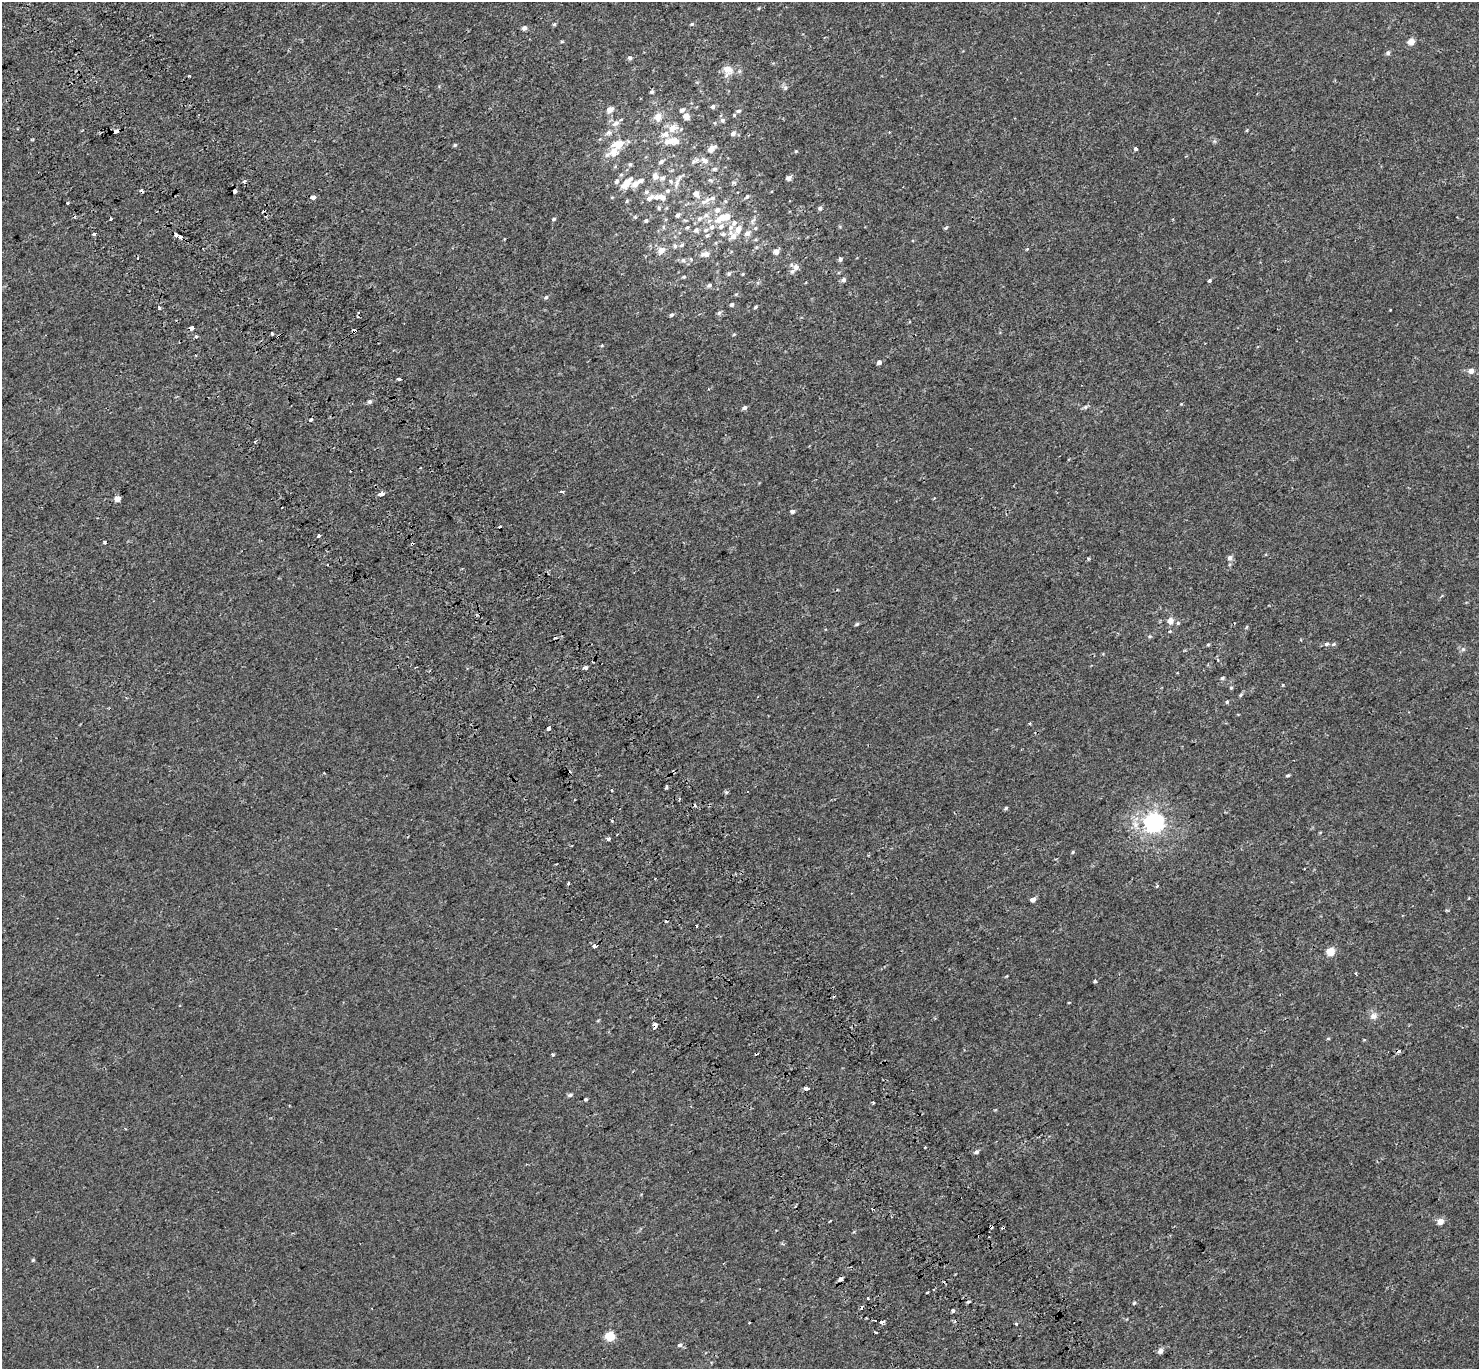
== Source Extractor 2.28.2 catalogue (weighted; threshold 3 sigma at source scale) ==
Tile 11 of 4 x 4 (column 3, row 3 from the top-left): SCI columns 3033-4509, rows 1600-2966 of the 6079 x 5979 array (HDU 1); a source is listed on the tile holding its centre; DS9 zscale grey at full resolution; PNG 1481 x 1371 px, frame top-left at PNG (2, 2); no overlay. Shown black and unused: <1% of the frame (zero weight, under 2 of 3 exposures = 5% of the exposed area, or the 3 px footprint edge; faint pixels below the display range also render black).
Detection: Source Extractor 2.28.2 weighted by HDU 2 'WHT'; one run over the whole footprint, this tile lists its part. Background 0.00379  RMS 0.0027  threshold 0.012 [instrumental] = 3 sigma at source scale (4.5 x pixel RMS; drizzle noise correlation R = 1.50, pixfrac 1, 0.0396/0.0396 arcsec/px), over >= 5 px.
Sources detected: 227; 25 cosmic-ray / hot-pixel residue — not listed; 15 inside a brighter listed object's ellipse — not listed separately; the other 187 listed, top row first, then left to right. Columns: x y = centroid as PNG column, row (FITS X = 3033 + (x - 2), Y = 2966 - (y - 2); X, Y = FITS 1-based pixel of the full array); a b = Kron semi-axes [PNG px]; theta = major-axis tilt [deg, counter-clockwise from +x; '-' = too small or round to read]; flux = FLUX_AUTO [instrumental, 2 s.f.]
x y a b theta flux
759 8 4 4 - 0.24
554 24 5 4 - 0.35
692 24 5 4 - 0.34
524 28 5 5 - 0.97
562 42 5 3 - 0.27
1411 42 5 4 - 4
1388 53 6 5 - 0.5
630 58 6 5 - 0.48
727 70 13 11 -73 3
189 76 3 3 - 0.93
785 88 6 5 - 0.47
652 92 5 5 - 0.45
713 107 5 5 - 0.63
610 110 11 8 35 1.2
682 110 7 6 - 0.69
738 111 6 4 14 0.42
734 115 4 4 - 0.3
658 116 9 8 - 2.1
686 116 6 5 - 1.9
723 120 6 6 - 0.64
616 123 11 7 30 1.4
672 128 12 9 33 2.4
1247 130 4 3 - 0.24
116 131 4 3 - 2
889 132 3 3 - 0.16
609 133 8 7 - 0.93
733 133 6 5 - 0.86
669 141 17 10 11 2.9
618 144 18 10 15 3.5
455 145 5 4 - 0.36
711 149 9 5 36 1.7
1136 149 4 3 - 0.6
796 151 5 4 - 0.25
694 161 10 5 28 0.8
705 161 11 7 -22 1.3
661 162 7 5 35 0.65
630 164 6 5 - 0.38
714 169 6 4 5 0.47
621 175 5 5 - 0.37
655 176 10 7 -88 1.4
662 178 8 6 51 0.85
789 178 5 4 - 1
710 180 6 4 -32 0.34
244 181 3 3 - 1.5
616 181 7 6 - 0.68
670 181 6 5 - 0.53
627 182 10 7 49 3
677 183 15 5 74 1.2
635 184 7 5 45 2.1
234 191 4 3 - 2.8
668 191 7 6 - 0.66
646 192 7 6 - 0.64
696 193 6 5 - 1.6
612 197 5 3 - 0.21
662 197 12 7 -35 1.5
747 197 6 5 - 0.55
313 198 4 4 - 1.8
649 198 12 6 36 1.4
707 200 10 7 51 1.4
627 201 6 4 46 0.3
68 203 4 3 - 0.23
659 208 6 5 - 0.38
820 208 5 5 - 0.58
717 210 7 6 - 1.3
677 215 6 5 - 0.68
635 217 5 4 - 0.33
723 217 7 7 - 2.3
554 219 5 4 - 0.38
700 219 9 7 37 0.95
646 220 5 5 - 0.42
685 220 6 4 -18 0.29
753 221 11 6 62 0.82
734 223 10 7 47 1.3
721 226 9 7 40 1.1
663 227 6 4 -71 0.31
687 227 6 5 - 0.36
712 227 7 7 - 0.98
756 228 5 5 - 0.35
696 230 7 6 - 0.88
747 233 7 7 - 1.1
94 234 3 3 - 1.5
176 235 4 3 - 2.5
707 235 6 5 - 0.51
733 236 14 10 -54 2.4
180 237 4 3 - 3.6
681 245 7 5 27 0.46
675 246 6 6 - 0.52
1027 248 3 3 - 0.64
661 250 7 7 - 2.3
776 251 5 4 - 1.9
706 254 12 6 2 1.7
691 259 6 3 -72 0.26
840 259 5 4 - 0.56
683 260 6 5 - 0.57
796 267 8 8 - 1.2
729 274 6 5 - 0.48
684 277 5 4 - 0.33
843 280 7 6 - 0.61
1209 281 4 4 - 0.36
709 285 7 5 19 0.57
546 297 6 5 - 0.44
732 305 5 4 - 0.45
756 307 5 3 - 0.34
159 308 4 3 - 1.5
719 313 6 5 - 0.49
671 315 5 4 - 0.53
191 328 4 3 - 3.6
354 331 4 3 - 4.8
272 334 3 3 - 0.48
734 334 5 3 - 0.24
196 336 3 3 - 1.4
278 336 2 2 - 0.36
196 356 3 2 - 0.24
879 362 5 4 - 0.85
1471 371 6 5 - 1.5
399 379 4 3 - 0.86
370 402 6 5 - 0.53
1181 404 4 4 - 0.2
1085 407 7 5 17 0.52
745 408 6 5 - 0.57
311 420 3 3 - 1.2
255 442 3 3 - 0.58
562 491 3 3 - 1.5
382 494 6 3 7 2.2
117 499 4 4 - 2.5
792 511 5 4 - 0.58
319 536 3 3 - 0.52
105 542 3 3 - 1.5
1230 558 6 5 - 0.92
1170 621 7 6 - 1.8
1178 623 5 5 - 0.34
857 624 5 4 - 0.37
1247 627 6 4 87 0.27
1170 631 5 4 - 0.3
1150 636 5 4 - 0.32
1208 644 5 3 - 0.26
1327 644 6 5 - 0.46
1334 644 7 5 28 0.44
1463 649 6 5 - 0.51
585 668 4 3 - 2
1222 678 6 4 18 0.38
1283 685 4 4 - 0.25
1231 688 5 4 - 0.31
1240 695 6 4 38 0.33
1227 702 5 4 - 0.4
1030 723 4 3 - 0.31
549 729 3 3 - 2.7
1288 775 5 4 - 0.34
666 787 3 3 - 0.9
726 792 5 4 - 0.4
679 799 3 3 - 0.31
1006 808 4 3 - 0.44
612 821 3 2 - 0.26
1154 822 7 7 - 130
1135 825 16 8 -59 2.6
608 839 3 3 - 2.4
1073 852 5 4 - 0.26
568 883 3 3 - 0.85
1157 886 3 3 - 0.81
1033 899 5 4 - 1.3
595 946 4 3 - 3.2
1330 951 5 5 - 7.3
1095 981 4 3 - 0.69
1069 1002 4 2 - 0.19
1374 1016 10 9 - 1.4
654 1027 6 4 90 4.4
1328 1039 5 3 - 0.25
552 1054 3 3 - 0.5
806 1088 4 3 - 2.2
570 1095 7 4 16 0.46
586 1099 3 3 - 0.35
873 1102 3 2 - 0.3
125 1128 4 2 - 0.21
976 1152 6 5 - 0.65
1440 1221 5 5 - 2.6
33 1260 4 4 - 0.29
840 1279 5 4 - 0.87
927 1292 3 2 - 0.38
868 1298 3 3 - 0.4
1134 1303 5 4 - 0.32
953 1311 3 3 - 4.9
882 1322 4 3 - 1.8
1016 1324 4 3 - 0.39
875 1332 3 2 - 0.93
610 1336 6 5 - 11
680 1345 6 5 - 0.57
1161 1351 5 5 - 1.4
Overlapping masked pixels (flux is a lower limit): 7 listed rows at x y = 116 131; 234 191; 191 328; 354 331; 278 336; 595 946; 654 1027
Unlisted compact peaks at least as high as the median listed source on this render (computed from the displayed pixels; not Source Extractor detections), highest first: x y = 946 228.